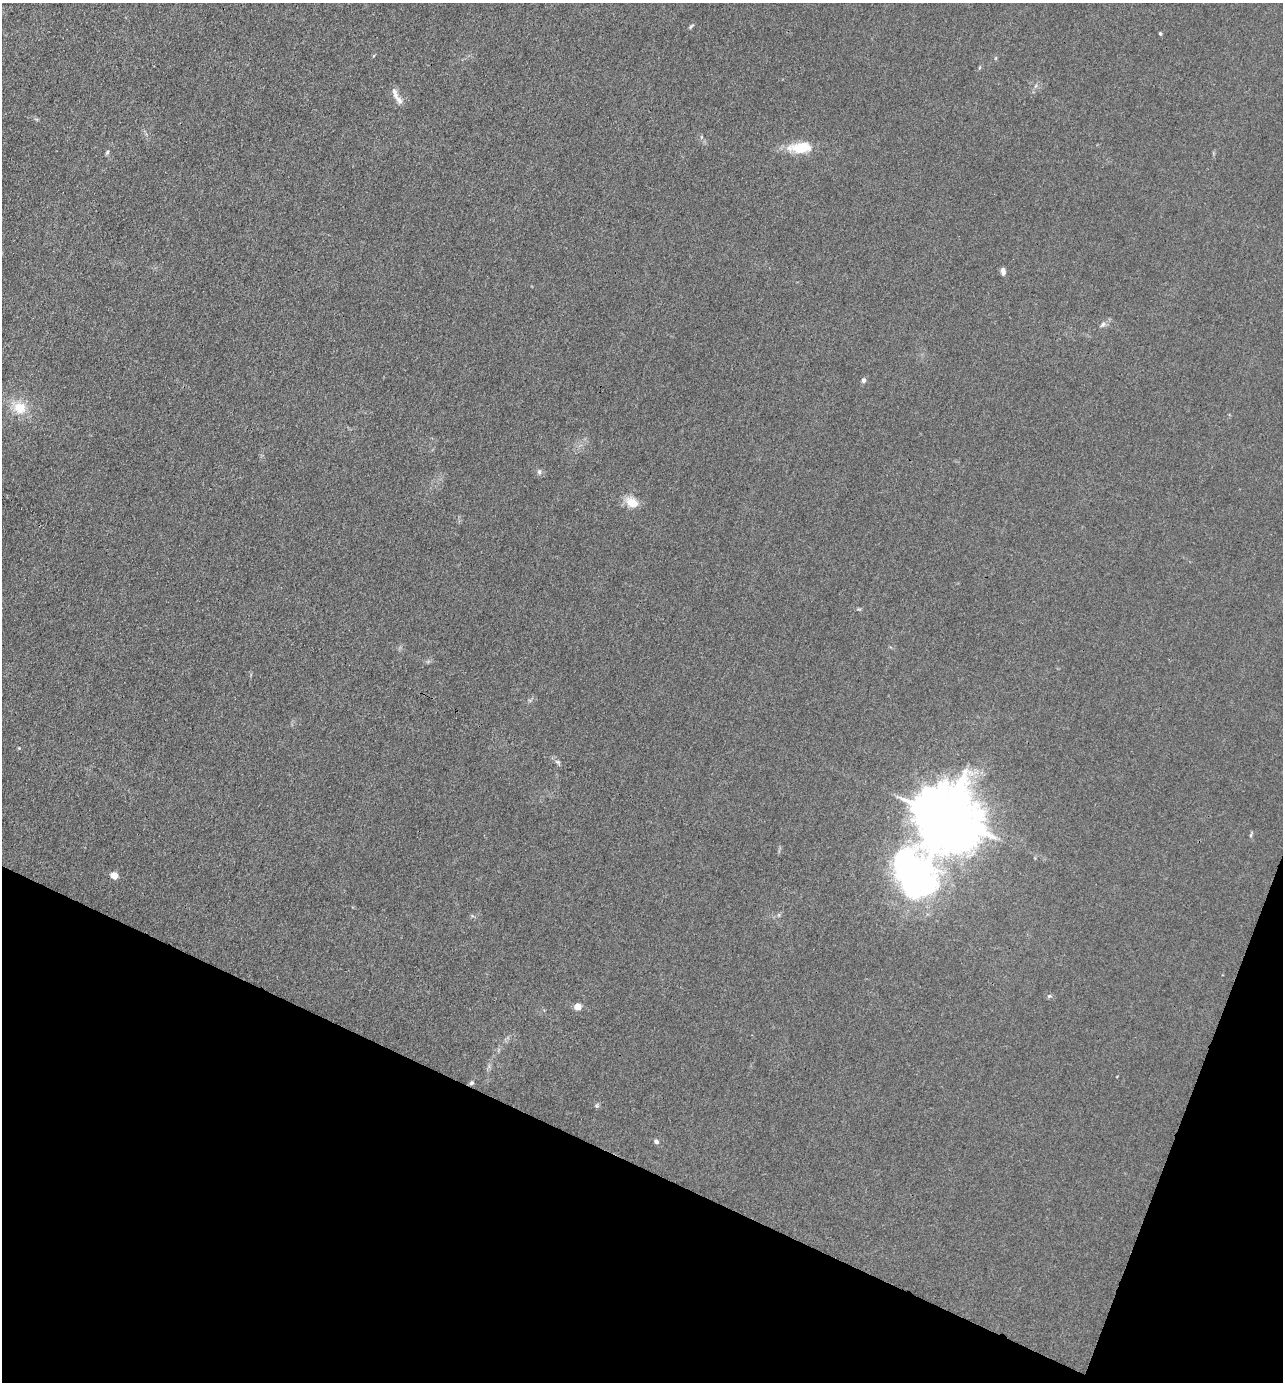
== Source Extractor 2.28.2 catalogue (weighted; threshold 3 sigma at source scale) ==
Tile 15 of 4 x 4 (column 3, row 4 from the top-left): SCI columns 2836-4116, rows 2-1381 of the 5536 x 5523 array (HDU 1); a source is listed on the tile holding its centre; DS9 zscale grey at full resolution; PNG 1285 x 1384 px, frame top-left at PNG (2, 3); no overlay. Shown black and unused: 19% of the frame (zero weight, under 3 of 4 exposures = <1% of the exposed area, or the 3 px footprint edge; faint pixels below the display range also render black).
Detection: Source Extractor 2.28.2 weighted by HDU 2 'WHT'; one run over the whole footprint, this tile lists its part. Background 0.0282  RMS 0.0049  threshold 0.022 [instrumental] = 3 sigma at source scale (4.5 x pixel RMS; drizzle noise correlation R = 1.50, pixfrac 1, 0.05/0.05 arcsec/px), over >= 5 px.
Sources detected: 21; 1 inside a brighter listed object's ellipse — not listed separately; the other 20 listed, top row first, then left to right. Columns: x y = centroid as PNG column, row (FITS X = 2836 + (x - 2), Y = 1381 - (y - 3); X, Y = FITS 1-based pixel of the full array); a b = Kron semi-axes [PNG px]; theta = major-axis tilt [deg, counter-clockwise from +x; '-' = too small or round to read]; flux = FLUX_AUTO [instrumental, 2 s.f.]
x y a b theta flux
691 26 9 3 43 0.75
1160 34 5 4 - 0.55
395 93 19 7 -72 2.8
800 148 31 13 3 13
107 152 6 5 - 0.79
1003 272 8 5 -77 2.1
1103 324 8 6 56 1.4
864 380 6 5 - 1.4
20 408 18 16 -29 10
539 472 7 6 - 1.1
632 503 17 11 -28 6.5
558 762 6 4 -18 0.83
946 819 35 19 63 4200
1251 835 6 4 71 0.67
114 875 6 5 - 5.1
1049 996 6 4 44 0.7
577 1007 5 5 - 7.8
471 1083 6 5 - 0.95
597 1105 6 4 71 0.72
656 1142 6 5 - 1.2